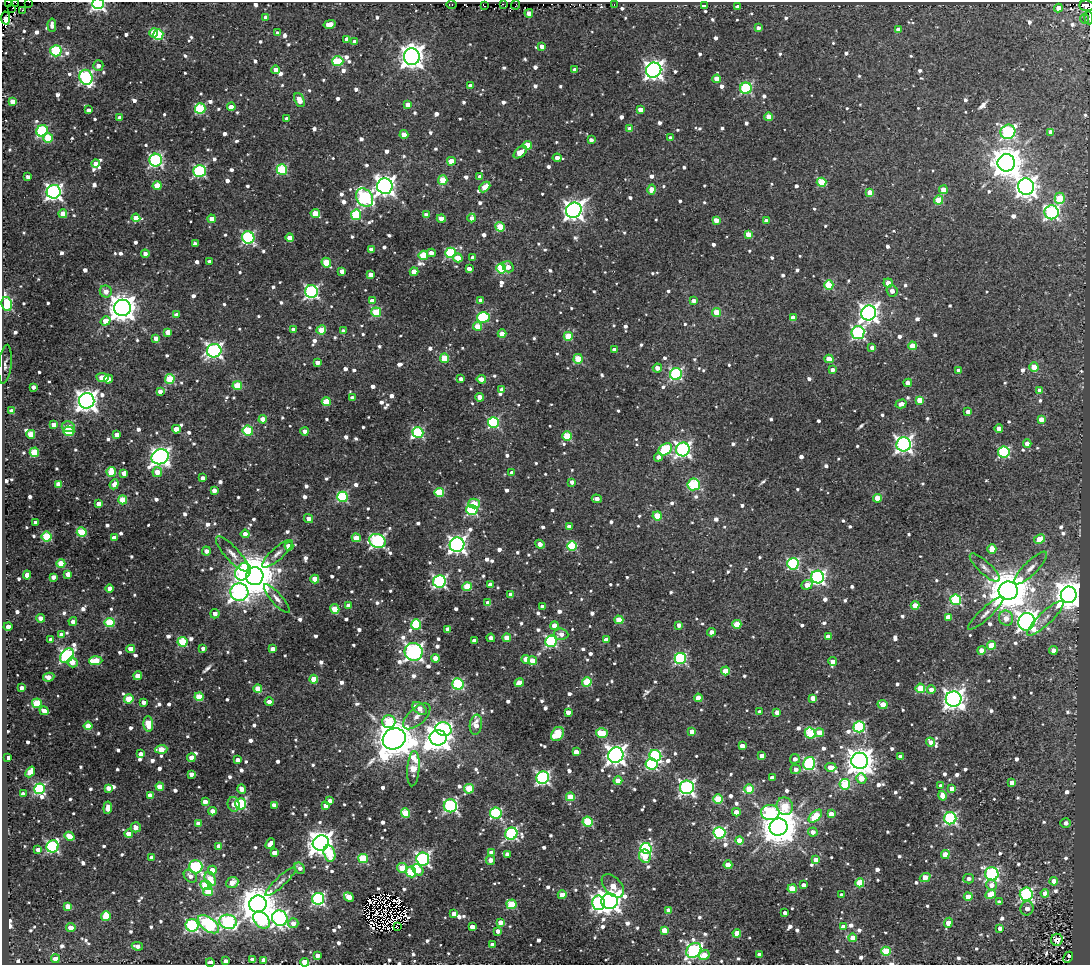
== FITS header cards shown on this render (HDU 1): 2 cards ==
NAXIS1  =                 1088
NAXIS2  =                  963

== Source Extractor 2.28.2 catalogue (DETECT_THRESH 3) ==
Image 1088 x 963 px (HDU 1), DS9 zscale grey, 1 PNG px = 1 image px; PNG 1092 x 967 px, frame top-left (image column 1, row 963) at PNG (2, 2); each listed source drawn as its Kron ellipse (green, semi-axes under 4 px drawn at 4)
Background 0.112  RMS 0.018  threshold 0.0551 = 3 sigma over >= 5 px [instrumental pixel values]
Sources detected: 1269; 14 with non-positive FLUX_AUTO (blend fragments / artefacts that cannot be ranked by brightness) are neither listed nor drawn; of the other 1255, the 500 brightest by FLUX_AUTO listed and drawn (755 fainter detections omitted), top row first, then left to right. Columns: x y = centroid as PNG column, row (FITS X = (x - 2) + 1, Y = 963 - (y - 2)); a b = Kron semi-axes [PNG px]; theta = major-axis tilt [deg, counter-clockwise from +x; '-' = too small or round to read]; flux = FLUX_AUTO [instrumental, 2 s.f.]
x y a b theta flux
9 2 3 2 - 57
29 2 2 2 - 67
16 3 3 2 - 18
98 4 6 5 - 290
451 4 5 3 - 16
503 4 3 2 - 11
614 4 3 2 - 9.1
516 5 5 2 - 9.6
704 5 4 3 - 7.7
485 6 4 2 - 53
1087 6 7 5 -5 99
738 7 4 4 - 8.4
12 8 2 2 - 29
1058 8 4 4 - 11
23 10 3 2 - 24
529 13 4 4 - 13
266 17 4 4 - 8.1
6 18 6 4 -81 890
1089 18 7 2 -87 9.1
1084 19 5 2 - 8.3
330 24 6 4 13 16
52 25 7 4 -85 7.7
758 28 4 4 - 6.7
898 30 4 4 - 12
153 33 5 4 - 22
278 33 4 4 - 6.9
158 34 5 5 - 92
347 39 4 4 - 9.4
355 42 4 4 - 10
542 46 4 4 - 12
56 51 5 5 - 98
412 57 8 8 - 1200
338 61 5 5 - 77
98 66 5 5 - 7.3
276 70 4 4 - 12
575 70 4 4 - 9.7
654 70 8 7 - 620
86 77 7 6 - 280
717 79 4 4 - 19
470 86 4 4 - 11
746 88 6 5 - 140
299 100 7 5 -67 18
12 101 4 4 - 12
408 105 4 4 - 16
231 107 4 4 - 21
200 109 5 5 - 88
88 110 4 4 - 7.2
640 110 4 4 - 13
769 117 4 4 - 23
120 118 4 4 - 9.4
287 118 4 3 - 7
630 129 4 4 - 14
42 131 6 5 - 150
1008 132 7 7 - 230
1051 132 4 4 - 12
404 134 4 4 - 16
48 138 5 5 - 43
670 138 4 4 - 7.9
591 140 4 4 - 6.7
527 145 5 4 - 38
520 152 8 4 39 12
557 158 4 4 - 9.8
156 160 6 6 - 250
451 161 4 4 - 24
96 163 4 4 - 7.8
1006 163 9 8 - 2500
282 170 5 5 - 99
200 171 6 6 - 180
28 177 4 4 - 6.8
480 177 4 4 - 7
443 180 5 5 - 39
822 182 5 4 - 53
157 186 4 4 - 27
385 186 8 8 - 720
485 187 6 4 42 20
1026 187 8 8 - 960
652 189 5 4 - 19
943 190 4 4 - 26
54 192 7 7 - 460
870 192 4 4 - 21
365 198 10 7 -53 290
1060 198 5 5 - 45
938 200 4 4 - 37
574 210 8 7 - 820
1051 212 7 7 - 260
315 213 5 4 - 35
63 214 4 4 - 20
356 215 5 5 - 83
426 215 4 4 - 7.5
136 218 4 4 - 19
441 218 4 4 - 19
472 218 4 4 - 7.5
212 219 4 4 - 12
716 220 4 4 - 15
766 221 4 4 - 11
500 227 5 4 - 47
748 234 4 4 - 19
248 237 6 6 - 190
290 238 4 4 - 14
195 244 4 4 - 7.5
371 249 4 4 - 7.6
431 253 4 4 - 11
450 253 5 5 - 100
145 254 4 4 - 7
423 255 4 4 - 48
473 257 4 4 - 6.8
458 258 5 4 - 27
209 262 4 4 - 6.7
326 263 5 4 - 51
508 267 6 5 - 10
501 268 5 5 - 89
469 269 4 4 - 9.2
342 271 4 4 - 12
414 272 4 4 - 24
371 274 4 4 - 12
888 283 4 4 - 12
829 285 5 4 - 64
106 291 6 6 - 12
892 291 6 5 - 9.1
311 292 6 6 - 270
481 300 4 4 - 9.3
372 301 4 4 - 15
693 301 4 4 - 7.5
7 304 7 5 -79 140
123 308 8 8 - 1700
376 312 5 5 - 63
717 312 4 4 - 39
869 313 7 7 - 710
176 315 4 4 - 9
483 317 6 5 - 110
793 318 4 4 - 18
106 321 5 4 - 24
477 326 4 4 - 20
293 330 4 4 - 8.2
321 330 4 4 - 30
343 331 4 4 - 6.6
168 332 4 4 - 20
858 333 6 6 - 240
502 334 4 4 - 19
568 336 4 4 - 40
156 338 4 4 - 8.8
912 346 4 4 - 29
872 347 4 4 - 7.7
614 350 4 4 - 8
214 351 7 6 - 380
444 358 4 4 - 42
578 359 5 4 - 42
829 359 4 4 - 31
317 362 4 4 - 8.1
5 364 19 6 83 6.9
1034 367 5 4 - 32
657 368 4 4 - 9.8
832 370 4 4 - 6.8
959 371 4 4 - 11
676 374 6 6 - 180
102 377 6 4 -10 24
109 379 4 4 - 7.5
170 379 5 5 - 69
461 379 4 4 - 6.6
481 379 5 4 - 13
908 383 4 4 - 12
237 386 4 4 - 46
33 387 4 4 - 7.3
502 389 4 4 - 8.2
1039 390 4 4 - 11
160 391 4 4 - 7.7
480 397 4 4 - 16
352 398 4 4 - 9
920 400 4 4 - 26
87 401 8 7 - 960
326 402 4 4 - 40
901 404 6 4 16 8.1
12 411 4 4 - 12
968 412 4 4 - 14
263 419 4 4 - 18
1041 419 4 4 - 17
493 422 5 5 - 130
54 425 4 4 - 12
68 426 6 5 - 11
999 428 4 4 - 11
176 429 4 4 - 21
69 431 5 4 - 67
248 431 5 5 - 84
305 431 4 4 - 12
418 432 5 5 - 130
31 434 4 4 - 34
117 435 4 4 - 13
567 436 5 4 - 62
904 444 7 7 - 500
1027 444 4 4 - 16
665 449 7 5 38 110
683 449 7 7 - 400
34 452 5 4 - 56
1004 452 5 5 - 140
160 457 9 7 24 640
658 457 4 4 - 7
111 472 5 4 - 38
157 472 5 5 - 16
124 473 4 4 - 9.8
512 473 4 4 - 11
203 478 4 4 - 10
572 482 4 4 - 8.5
58 484 4 4 - 18
114 484 5 4 - 9.3
694 484 6 6 - 89
214 490 4 4 - 10
439 493 5 4 - 65
342 497 5 5 - 110
877 498 4 4 - 32
597 499 5 4 - 11
123 500 4 4 - 47
99 504 4 4 - 14
474 504 6 5 - 33
472 510 5 5 - 140
657 516 4 4 - 44
308 518 5 4 - 8.5
35 523 4 4 - 7.7
569 526 4 4 - 7.6
82 532 5 4 - 79
245 534 4 4 - 10
47 537 5 5 - 76
114 538 4 4 - 18
356 538 4 4 - 26
1039 539 6 4 29 33
377 541 8 7 - 280
540 544 5 4 - 12
457 545 7 7 - 560
289 546 4 4 - 31
572 546 5 5 - 86
992 549 5 4 - 27
206 551 4 4 - 8.8
232 554 23 7 -47 11
277 554 19 6 42 9.4
61 564 4 4 - 36
793 564 6 5 - 150
985 568 19 6 -43 8
1031 568 22 7 45 11
243 572 9 7 58 180
68 574 4 4 - 12
27 575 4 4 - 14
255 576 9 8 - 5700
53 577 4 4 - 7.6
818 577 6 6 - 320
315 579 4 4 - 26
439 581 6 6 - 260
490 585 4 4 - 12
807 585 6 4 21 14
467 587 4 4 - 54
109 588 4 4 - 10
1008 591 9 9 - 5200
239 592 9 8 - 460
511 594 4 4 - 13
1069 595 8 8 - 2100
277 599 18 5 -49 7.8
956 600 5 5 - 130
488 603 4 4 - 22
348 605 4 4 - 9.8
915 605 4 4 - 23
542 607 4 3 - 7.3
335 609 5 4 - 31
986 613 23 5 43 9.2
215 614 5 4 - 8.5
948 617 4 4 - 13
41 618 5 4 - 9.3
1006 618 7 7 - 16
1045 618 24 6 43 12
619 620 4 4 - 30
73 622 4 4 - 7.5
110 622 5 5 - 62
1026 622 9 8 - 830
416 624 5 5 - 100
737 624 4 4 - 40
679 625 4 4 - 7.1
8 626 4 4 - 8.9
554 626 4 4 - 21
448 629 4 4 - 14
711 632 4 4 - 9.5
561 634 7 5 -5 9.2
61 635 4 4 - 10
828 637 4 4 - 15
491 638 4 4 - 7.6
507 638 4 4 - 27
51 640 4 4 - 9.8
606 640 4 4 - 12
474 641 4 4 - 12
551 641 6 5 - 170
183 642 5 5 - 69
991 645 4 4 - 44
203 648 4 3 - 6.6
131 649 4 4 - 17
273 649 4 4 - 11
981 650 4 4 - 14
1053 650 4 4 - 10
414 652 9 9 - 500
67 656 8 6 51 280
435 658 4 4 - 19
680 658 6 5 - 160
526 659 4 4 - 16
96 661 6 4 2 49
533 661 4 4 - 27
832 661 4 4 - 11
72 662 5 5 - 15
725 671 4 4 - 33
138 676 4 4 - 23
49 677 6 4 10 13
314 679 4 4 - 21
587 682 5 4 - 56
519 683 5 4 - 21
458 684 6 5 - 110
22 688 4 4 - 7.1
258 688 4 4 - 20
920 688 4 4 - 52
931 690 4 4 - 11
199 697 4 4 - 44
698 698 4 4 - 20
813 698 4 4 - 15
129 699 4 4 - 47
954 699 8 7 - 880
144 702 4 4 - 11
269 702 4 4 - 9.6
37 703 5 5 - 54
882 704 5 4 - 31
419 708 8 5 -38 16
44 711 4 4 - 12
568 712 4 4 - 13
759 712 4 4 - 7
777 712 4 4 - 11
417 716 17 8 42 12
389 722 7 6 - 62
148 724 8 5 -86 48
476 725 10 6 81 15
88 726 4 4 - 27
859 727 5 5 - 150
443 729 8 7 - 270
692 732 4 4 - 17
602 733 6 4 -16 52
810 733 6 5 - 85
819 733 5 4 - 21
557 734 7 6 - 72
438 738 8 7 - 1600
394 739 12 10 27 4600
930 742 4 4 - 8.5
742 746 4 4 - 13
161 749 6 4 5 28
576 752 4 4 - 11
141 754 4 4 - 11
616 755 8 7 - 800
655 756 6 5 - 150
762 756 4 4 - 15
901 756 4 4 - 12
8 757 4 3 - 13
191 758 4 4 - 17
795 759 5 5 - 7.8
238 760 4 4 - 9.1
860 761 8 8 - 1600
652 764 6 5 - 140
809 764 6 6 - 190
831 767 5 4 - 15
413 769 18 6 86 55
796 769 5 5 - 7.1
30 772 6 4 49 24
191 774 4 4 - 7.8
543 778 6 6 - 280
772 778 4 4 - 8.1
861 778 5 5 - 25
618 781 4 4 - 23
1011 782 4 4 - 10
845 784 5 5 - 85
160 786 4 4 - 20
941 786 4 4 - 9.3
687 787 7 7 - 380
108 788 4 4 - 13
39 789 5 5 - 150
242 789 5 4 - 11
469 789 5 5 - 43
749 789 5 4 - 56
952 789 4 4 - 20
23 794 4 4 - 7.4
150 795 4 4 - 11
942 796 5 4 - 14
570 797 4 4 - 42
718 799 4 4 - 60
330 801 4 4 - 9.1
205 802 4 4 - 14
234 804 7 6 - 11
241 804 5 5 - 120
274 805 4 4 - 9.4
325 805 4 4 - 11
450 806 6 6 - 250
785 806 9 8 - 56
108 808 6 4 84 14
212 811 4 4 - 8.6
736 812 4 4 - 13
406 813 5 4 - 57
496 813 6 5 - 160
770 813 9 8 - 84
831 814 4 4 - 13
815 816 8 4 42 56
950 818 6 6 - 220
588 822 5 5 - 81
1066 823 5 5 - 7.5
198 824 4 4 - 15
136 827 5 5 - 9.7
778 827 9 8 - 3300
813 832 5 4 - 8.2
719 833 6 5 - 170
129 834 4 4 - 20
511 834 6 6 - 190
70 836 5 4 - 24
739 840 4 4 - 30
321 843 8 7 - 1300
270 844 6 4 49 10
53 846 6 6 - 200
219 846 4 4 - 13
646 848 5 5 - 170
38 850 4 4 - 7.3
274 853 4 4 - 13
329 853 8 5 -77 53
492 853 4 4 - 25
507 854 4 4 - 7.4
945 854 4 4 - 22
645 856 7 5 -67 31
152 857 4 3 - 8.1
363 859 5 4 - 63
423 859 6 6 - 330
490 860 4 4 - 9.9
816 860 4 4 - 12
728 865 4 4 - 31
196 867 7 6 - 170
300 868 6 5 - 7
402 868 5 4 - 31
212 870 4 4 - 16
418 870 6 5 - 29
411 872 5 5 - 65
992 874 7 6 - 240
190 876 7 5 -40 8.2
925 877 5 4 - 23
210 879 7 5 -67 31
969 879 5 4 - 6.9
281 881 20 5 43 6.9
1054 881 4 4 - 17
232 882 6 5 - 17
860 883 4 4 - 51
206 885 6 5 - 79
803 885 4 4 - 7.7
991 885 5 5 - 12
613 886 14 8 -47 28
792 889 4 4 - 46
208 892 5 4 - 30
1045 893 4 4 - 14
991 894 5 4 - 35
1026 894 6 6 - 210
562 895 4 4 - 29
841 895 4 4 - 8.3
349 897 5 4 - 37
968 897 4 4 - 26
318 899 6 6 - 220
609 901 8 7 - 1100
999 902 4 4 - 7.8
599 903 7 6 - 300
258 904 9 8 - 4000
511 904 5 5 - 66
68 906 4 4 - 19
1027 908 7 6 - 6.7
668 910 4 4 - 16
785 913 4 4 - 7.2
454 914 4 4 - 13
106 916 5 4 - 38
280 918 8 7 - 400
261 920 10 7 -49 100
228 922 8 7 - 270
500 922 4 4 - 14
293 923 5 5 - 8.6
948 923 5 4 - 20
209 924 12 6 -37 190
192 925 6 6 - 210
71 927 4 4 - 19
398 927 3 3 - 26
472 927 4 4 - 17
843 927 4 4 - 13
1000 928 4 4 - 8.7
664 930 4 4 - 23
498 931 4 4 - 8.2
737 933 4 4 - 28
853 938 4 4 - 21
1057 940 6 5 - 15
492 945 4 4 - 14
137 946 6 4 -10 7.3
694 950 8 6 44 290
886 951 4 4 - 64
317 955 4 4 - 8.9
704 955 6 5 - 26
759 955 4 4 - 12
1068 957 6 3 62 67
55 959 4 4 - 12
252 960 4 4 - 7.2
264 960 4 4 - 15
226 961 4 3 - 9.3
210 962 4 3 - 16
305 962 4 4 - 25
At the frame edge (FLAGS 8, measured only in part): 9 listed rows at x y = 9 2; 29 2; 16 3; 98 4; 1087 6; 6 18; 1089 18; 210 962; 305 962
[755 fainter detections neither listed nor drawn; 14 non-positive-flux detections neither listed nor drawn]